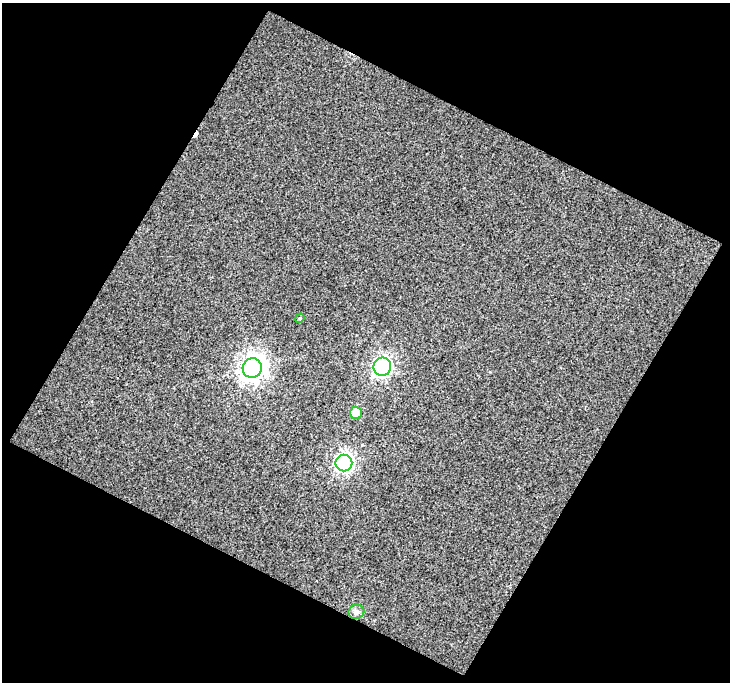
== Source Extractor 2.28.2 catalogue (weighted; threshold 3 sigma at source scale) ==
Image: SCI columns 2-729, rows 30-709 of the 730 x 738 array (HDU 1 of 3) = the unmasked area's bounding box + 8 px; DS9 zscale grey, full resolution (1 PNG px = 1 image px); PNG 732 x 684 px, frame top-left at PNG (2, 3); each listed source drawn as its Kron ellipse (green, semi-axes under 4 px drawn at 4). Shown black and unused: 48% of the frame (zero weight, under 3 of 4 exposures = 2% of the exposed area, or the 3 px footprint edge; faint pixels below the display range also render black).
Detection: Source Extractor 2.28.2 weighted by HDU 2 'WHT'. Background 0.0121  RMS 0.0083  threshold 0.0375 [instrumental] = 3 sigma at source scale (4.5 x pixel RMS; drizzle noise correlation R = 1.50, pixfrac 1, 0.0396/0.0396 arcsec/px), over >= 5 px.
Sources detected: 7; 1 cosmic-ray / hot-pixel residue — neither listed nor drawn; the other 6 listed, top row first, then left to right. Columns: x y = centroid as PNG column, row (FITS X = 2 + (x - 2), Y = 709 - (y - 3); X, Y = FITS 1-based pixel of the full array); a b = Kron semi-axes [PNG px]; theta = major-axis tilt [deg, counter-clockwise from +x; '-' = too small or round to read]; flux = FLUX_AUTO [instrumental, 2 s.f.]
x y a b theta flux
300 318 5 4 - 0.8
382 367 9 8 - 200
252 368 10 9 - 680
356 413 6 6 - 17
344 463 8 8 - 240
356 612 8 7 - 2.6